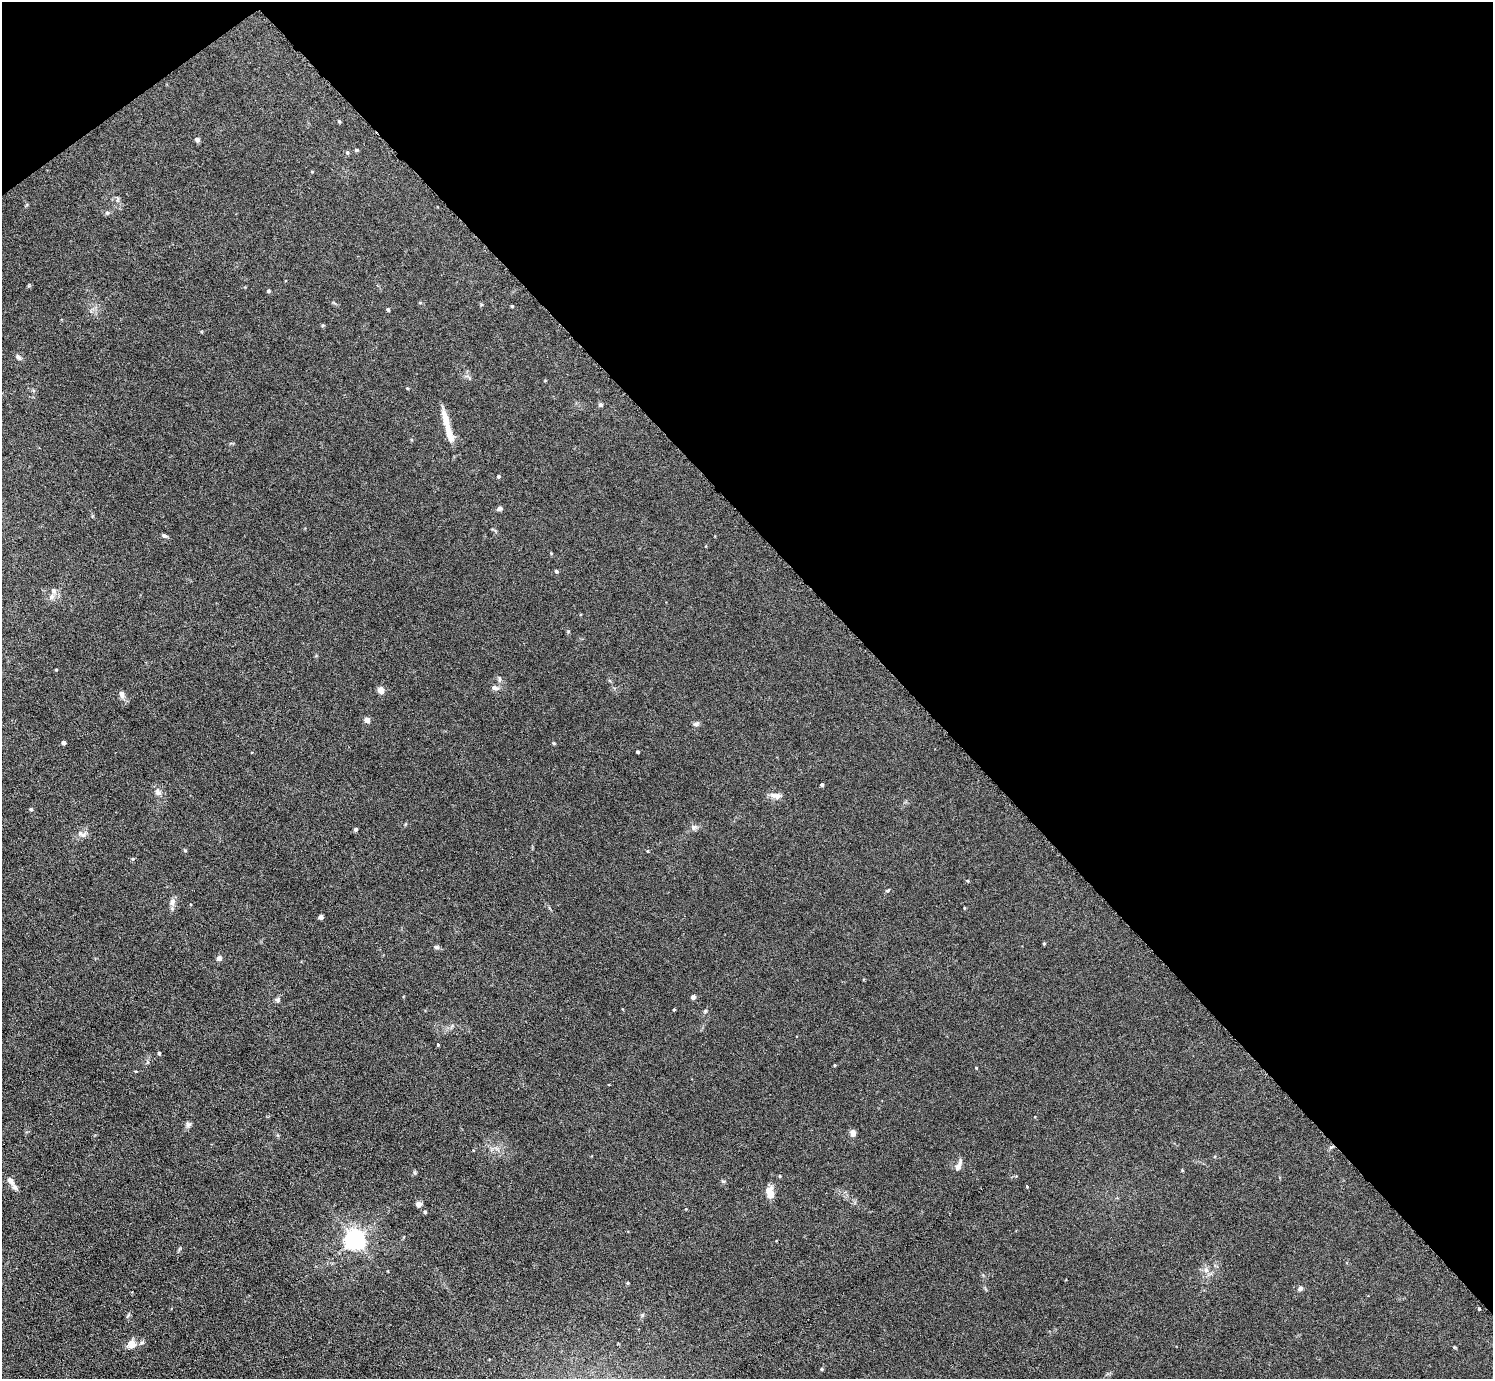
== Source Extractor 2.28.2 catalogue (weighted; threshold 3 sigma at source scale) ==
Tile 3 of 4 x 4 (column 3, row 1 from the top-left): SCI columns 3087-4577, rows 4289-5665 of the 6126 x 6131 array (HDU 1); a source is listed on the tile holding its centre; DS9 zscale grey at full resolution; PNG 1495 x 1381 px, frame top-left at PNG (2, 2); no overlay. Shown black and unused: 41% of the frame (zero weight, under 3 of 6 exposures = <1% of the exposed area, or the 3 px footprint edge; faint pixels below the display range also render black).
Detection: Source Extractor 2.28.2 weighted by HDU 2 'WHT'; one run over the whole footprint, this tile lists its part. Background 0.0396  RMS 0.004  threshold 0.0164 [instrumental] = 3 sigma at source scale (4.09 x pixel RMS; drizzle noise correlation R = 1.36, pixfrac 0.8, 0.05/0.05 arcsec/px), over >= 5 px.
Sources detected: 74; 3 inside a brighter listed object's ellipse — not listed separately; the other 71 listed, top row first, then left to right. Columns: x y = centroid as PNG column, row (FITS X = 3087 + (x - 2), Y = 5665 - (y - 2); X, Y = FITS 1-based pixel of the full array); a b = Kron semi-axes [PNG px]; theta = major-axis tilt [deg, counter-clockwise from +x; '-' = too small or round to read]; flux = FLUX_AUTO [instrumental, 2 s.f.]
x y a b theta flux
339 121 5 3 - 0.45
197 140 6 5 - 1.1
356 150 5 4 - 0.5
347 153 6 4 -67 0.53
312 172 5 3 - 0.3
117 200 7 4 71 0.63
107 213 6 4 0 0.61
268 291 5 4 - 0.53
512 306 4 3 - 0.37
388 309 5 4 - 0.55
18 357 9 6 -45 0.97
407 388 4 3 - 0.34
600 404 5 5 - 0.82
445 419 27 8 -74 5
498 476 4 4 - 0.5
500 509 8 5 19 0.81
164 536 8 4 -18 0.83
551 553 4 3 - 0.32
556 571 5 4 - 0.63
53 591 7 6 - 1.4
56 670 4 3 - 0.26
499 679 9 4 -90 0.83
495 688 9 6 -12 1.5
381 690 5 4 - 6.6
122 694 10 6 -73 1.4
367 720 5 4 - 2.9
696 724 8 5 14 0.99
64 743 4 4 - 1.1
554 743 6 3 17 0.32
637 752 3 3 - 0.54
822 785 3 3 - 0.59
158 792 9 7 -61 1.5
776 796 15 7 -7 2.2
31 809 4 4 - 0.55
694 827 10 6 22 1.2
355 829 4 4 - 0.78
82 834 14 8 -14 1.8
185 850 5 3 - 0.33
888 890 6 3 19 0.43
172 902 10 7 83 1.6
964 908 4 3 - 0.29
321 917 4 4 - 1.5
1044 944 4 4 - 0.36
436 947 7 5 -15 0.72
219 958 6 6 - 1.3
693 997 5 5 - 0.92
278 1000 7 5 -47 0.76
674 1009 4 3 - 0.28
705 1011 5 5 - 0.47
438 1044 4 3 - 0.34
159 1053 4 3 - 0.54
835 1065 4 3 - 0.35
976 1068 4 3 - 0.25
188 1124 7 7 - 0.99
853 1133 7 6 - 2
958 1165 16 6 67 1.9
1182 1170 4 3 - 0.26
780 1176 4 4 - 0.36
10 1181 11 6 -54 1.8
1027 1187 3 3 - 0.69
770 1193 12 7 -79 5
419 1204 7 6 - 1.5
425 1212 5 4 - 0.52
355 1239 7 6 - 210
1206 1270 8 7 - 1.6
388 1271 3 2 - 0.31
628 1283 4 4 - 0.36
1300 1288 7 6 - 0.98
1479 1309 3 3 - 0.37
131 1344 14 12 75 2.9
821 1369 5 3 - 0.37